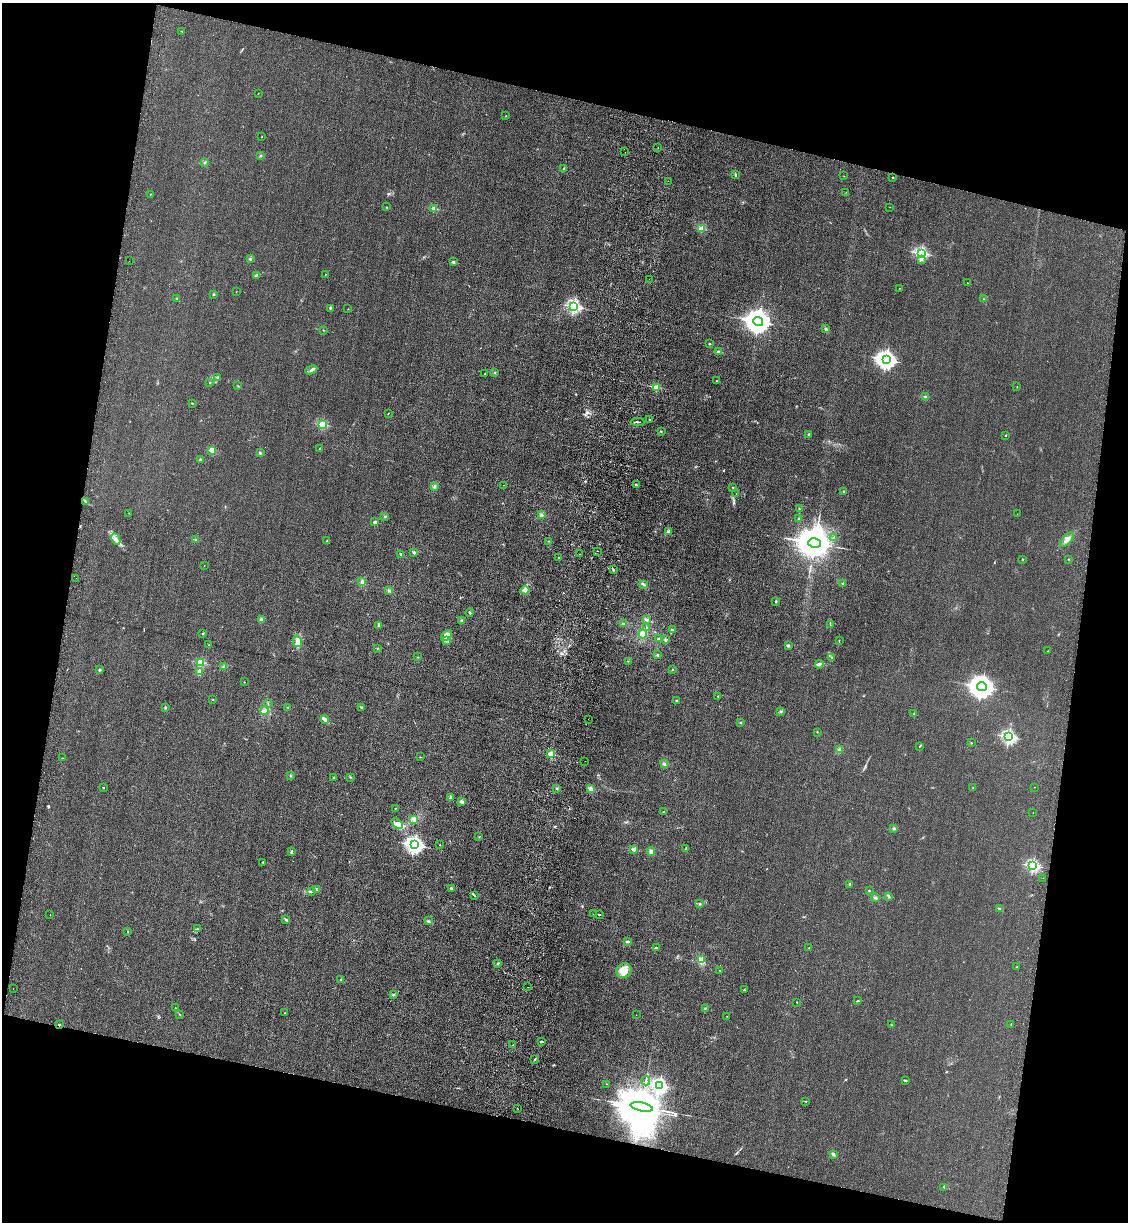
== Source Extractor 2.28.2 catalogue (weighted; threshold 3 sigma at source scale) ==
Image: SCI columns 234-4735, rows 25-4904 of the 5085 x 4929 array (HDU 1 of 3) = the unmasked area's bounding box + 8 px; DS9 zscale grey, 4 x 4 block average (1 PNG px = mean of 4 x 4 image px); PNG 1130 x 1224 px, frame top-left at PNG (2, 3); each listed source drawn as its Kron ellipse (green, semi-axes under 4 px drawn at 4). Shown black and unused: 26% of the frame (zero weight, under 3 of 4 exposures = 6% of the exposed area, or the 3 px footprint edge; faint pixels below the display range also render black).
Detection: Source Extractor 2.28.2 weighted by HDU 2 'WHT'. Background 0.0311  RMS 0.0056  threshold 0.0251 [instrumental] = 3 sigma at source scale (4.5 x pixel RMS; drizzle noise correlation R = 1.50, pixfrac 1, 0.05/0.05 arcsec/px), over >= 5 px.
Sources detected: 256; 2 inside a brighter object's white glare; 5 cosmic-ray / hot-pixel residue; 3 long thin detections or spike segments (spike, bleed or trail) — neither listed nor drawn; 4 coinciding with a brighter row at this scale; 5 inside a brighter listed object's ellipse — not listed separately; the other 237 listed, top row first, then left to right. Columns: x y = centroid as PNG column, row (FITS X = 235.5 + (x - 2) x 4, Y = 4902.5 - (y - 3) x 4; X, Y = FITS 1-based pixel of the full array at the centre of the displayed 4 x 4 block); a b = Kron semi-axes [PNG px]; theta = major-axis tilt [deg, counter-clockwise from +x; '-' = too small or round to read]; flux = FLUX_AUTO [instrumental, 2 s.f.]
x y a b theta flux
182 31 2 2 - 1.3
258 93 2 2 - 0.99
506 116 2 2 - 2.1
262 137 2 2 - 2.1
658 148 2 2 - 5.5
625 152 2 2 - 0.43
261 155 2 2 - 2.5
204 162 3 2 - 3
564 169 2 2 - 2.4
735 175 3 2 - 3.8
844 176 2 2 - 0.72
893 178 2 2 - 1.6
668 181 2 2 - 0.73
846 192 2 2 - 0.82
150 194 2 2 - 1.3
386 207 2 2 - 1.4
890 207 2 2 - 0.6
434 208 2 2 - 100
701 229 2 2 - 130
921 253 2 2 - 550
250 259 2 2 - 2.2
921 259 2 2 - 3.4
129 261 2 2 - 0.52
453 262 2 2 - 28
325 274 2 2 - 1
256 275 3 2 - 3.1
649 279 2 2 - 1.7
967 283 2 2 - 0.81
899 288 2 2 - 1.6
236 291 2 2 - 0.58
214 294 3 2 - 2.7
176 298 2 2 - 1.8
983 299 2 2 - 1.7
574 306 2 2 - 710
330 308 3 2 - 3.9
348 309 2 2 - 1.2
758 322 5 4 - 4600
826 329 3 3 - 4.5
323 330 2 2 - 1.3
710 344 2 2 - 5
719 352 3 3 - 5.7
886 360 4 3 - 2000
311 370 6 3 24 7.9
495 373 2 2 - 1.9
485 374 2 2 - 1.4
217 377 4 2 - 2.5
717 381 2 2 - 4.5
210 383 2 2 - 1.4
238 386 2 2 - 1.3
1017 386 2 2 - 0.74
656 387 2 2 - 140
925 397 3 2 - 4
192 403 2 2 - 1.9
388 413 2 2 - 1.1
649 419 2 2 - 1.8
637 422 7 2 -2 4.8
322 424 2 2 - 250
661 431 2 2 - 1.8
809 434 2 2 - 4.3
1006 435 2 2 - 6
319 449 2 2 - 1.3
212 450 2 2 - 110
260 453 3 2 - 2.9
200 459 2 2 - 2.3
503 485 2 2 - 0.59
636 485 3 2 - 2.4
434 486 3 3 - 4.6
733 487 2 2 - 1.5
844 491 2 2 - 18
736 494 2 2 - 0.86
86 501 3 2 - 3.1
799 509 2 2 - 0.97
129 513 2 2 - 0.78
1017 514 2 2 - 0.59
541 515 4 3 - 5.9
385 516 3 2 - 2.9
798 519 2 2 - 1.7
375 522 2 2 - 38
668 532 3 3 - 5
833 538 2 2 - 0.86
116 539 6 2 -64 8.3
196 540 2 2 - 2.5
1067 540 9 3 48 15
327 541 2 2 - 1.4
549 541 2 2 - 1.6
815 543 6 5 - 13000
597 551 2 2 - 2.5
414 552 3 3 - 4.2
401 554 3 2 - 3.6
579 554 2 2 - 0.58
559 558 2 2 - 1.6
1022 559 2 2 - 0.94
1068 559 2 2 - 0.97
204 565 2 2 - 1
613 569 2 2 - 2.6
76 578 2 2 - 1.2
362 582 3 3 - 6.6
843 583 2 2 - 2.8
644 584 3 2 - 4.2
525 590 4 4 - 9.2
389 591 2 2 - 3.4
776 601 2 2 - 2.7
470 612 4 2 - 3.1
261 620 3 3 - 5.6
462 620 2 2 - 2
647 620 4 3 - 6.3
623 624 3 2 - 2.6
830 624 4 2 - 2.3
378 625 3 2 - 8.7
647 627 2 2 - 2.3
672 630 3 2 - 2.1
203 633 2 2 - 2.2
643 634 4 3 - 7.9
446 635 6 4 42 15
659 638 3 2 - 3.9
666 640 3 2 - 4.7
839 640 2 2 - 1.4
297 641 5 3 - 14
446 641 2 2 - 2.9
209 645 2 2 - 1.7
788 645 3 3 - 3.7
377 649 2 2 - 1.2
1048 651 2 2 - 1.1
657 655 2 2 - 3.2
417 657 2 2 - 1.1
832 657 3 2 - 2.2
628 661 2 2 - 1.4
201 662 2 2 - 160
819 664 4 2 - 14
224 666 3 2 - 4
673 669 2 2 - 1.7
100 670 2 2 - 3.9
199 672 4 3 - 8.5
244 682 2 2 - 2.2
982 687 5 4 - 4300
718 696 2 2 - 1.3
213 699 2 2 - 1
677 701 2 2 - 2.5
268 704 2 2 - 1.2
165 707 3 2 - 2.7
288 707 2 2 - 1.6
361 707 2 2 - 2.9
264 711 4 3 - 8.3
781 711 3 2 - 3.1
914 714 2 2 - 2.2
325 719 4 3 - 7.4
588 719 2 2 - 0.54
740 723 2 2 - 2.4
817 732 2 2 - 1.1
1009 737 2 2 - 680
971 743 2 2 - 1.6
919 746 3 2 - 2.7
839 750 4 3 - 7.5
550 754 2 2 - 110
420 757 2 2 - 1.1
63 758 2 2 - 0.9
585 761 2 2 - 0.6
664 764 3 2 - 3.5
290 776 2 2 - 2.6
350 777 2 2 - 2
334 778 3 2 - 3
103 787 2 2 - 3.3
1034 787 2 2 - 0.75
557 788 2 2 - 2.3
973 788 2 2 - 2.5
591 789 4 4 - 8.8
450 798 3 2 - 3.4
462 802 3 3 - 6.1
395 808 2 2 - 4.7
664 812 2 2 - 1.6
1033 813 2 2 - 0.62
413 819 2 2 - 3.3
397 824 6 3 -41 13
894 828 3 3 - 4.3
479 837 2 2 - 1.4
414 845 3 2 - 1300
440 845 2 2 - 1.3
686 848 3 2 - 2.5
634 849 2 2 - 64
291 852 3 2 - 3.9
651 852 4 3 - 8
263 862 2 2 - 2
1033 866 2 2 - 500
1043 878 2 2 - 1.8
850 884 2 2 - 18
451 888 2 2 - 2.8
317 889 3 2 - 4.9
311 891 4 2 - 5.5
869 891 2 2 - 5.9
474 895 4 2 - 2.6
888 896 3 2 - 3.6
875 898 3 2 - 3.7
700 904 2 2 - 3.4
1000 909 3 2 - 2.8
50 914 2 2 - 0.83
593 914 2 2 - 0.7
599 915 2 2 - 13
286 920 3 2 - 3.9
428 921 3 2 - 3.4
197 928 2 2 - 1.2
128 932 2 2 - 1.5
628 942 3 2 - 4.1
656 948 3 2 - 2.7
809 948 2 2 - 4
701 960 3 2 - 4.8
498 963 2 2 - 2.4
1017 967 2 2 - 4.6
720 970 2 2 - 1.3
624 971 8 7 - 35
341 980 3 2 - 3.2
527 987 2 2 - 1.1
13 988 2 2 - 0.8
744 990 2 2 - 7.1
393 994 3 2 - 3.2
857 1001 2 2 - 2.5
797 1002 2 2 - 1.6
175 1007 2 2 - 1.4
705 1008 2 2 - 1.8
284 1013 2 2 - 0.8
179 1014 2 2 - 1.4
636 1015 2 2 - 0.6
727 1016 2 2 - 0.79
1011 1024 2 2 - 1.2
59 1025 2 2 - 14
892 1025 2 2 - 1.4
541 1041 3 2 - 3
513 1045 2 2 - 1.2
535 1059 2 2 - 2.1
905 1080 4 2 - 2.5
646 1081 4 2 - 3.6
607 1084 2 2 - 2
659 1086 2 2 - 810
806 1101 2 2 - 1.7
642 1107 11 4 -12 28000
518 1109 2 2 - 0.91
833 1154 4 3 - 5.9
944 1187 2 2 - 2
Overlapping masked pixels (flux is a lower limit): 1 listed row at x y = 59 1025
Diffuse or blended objects may show on this block-average render without a row.